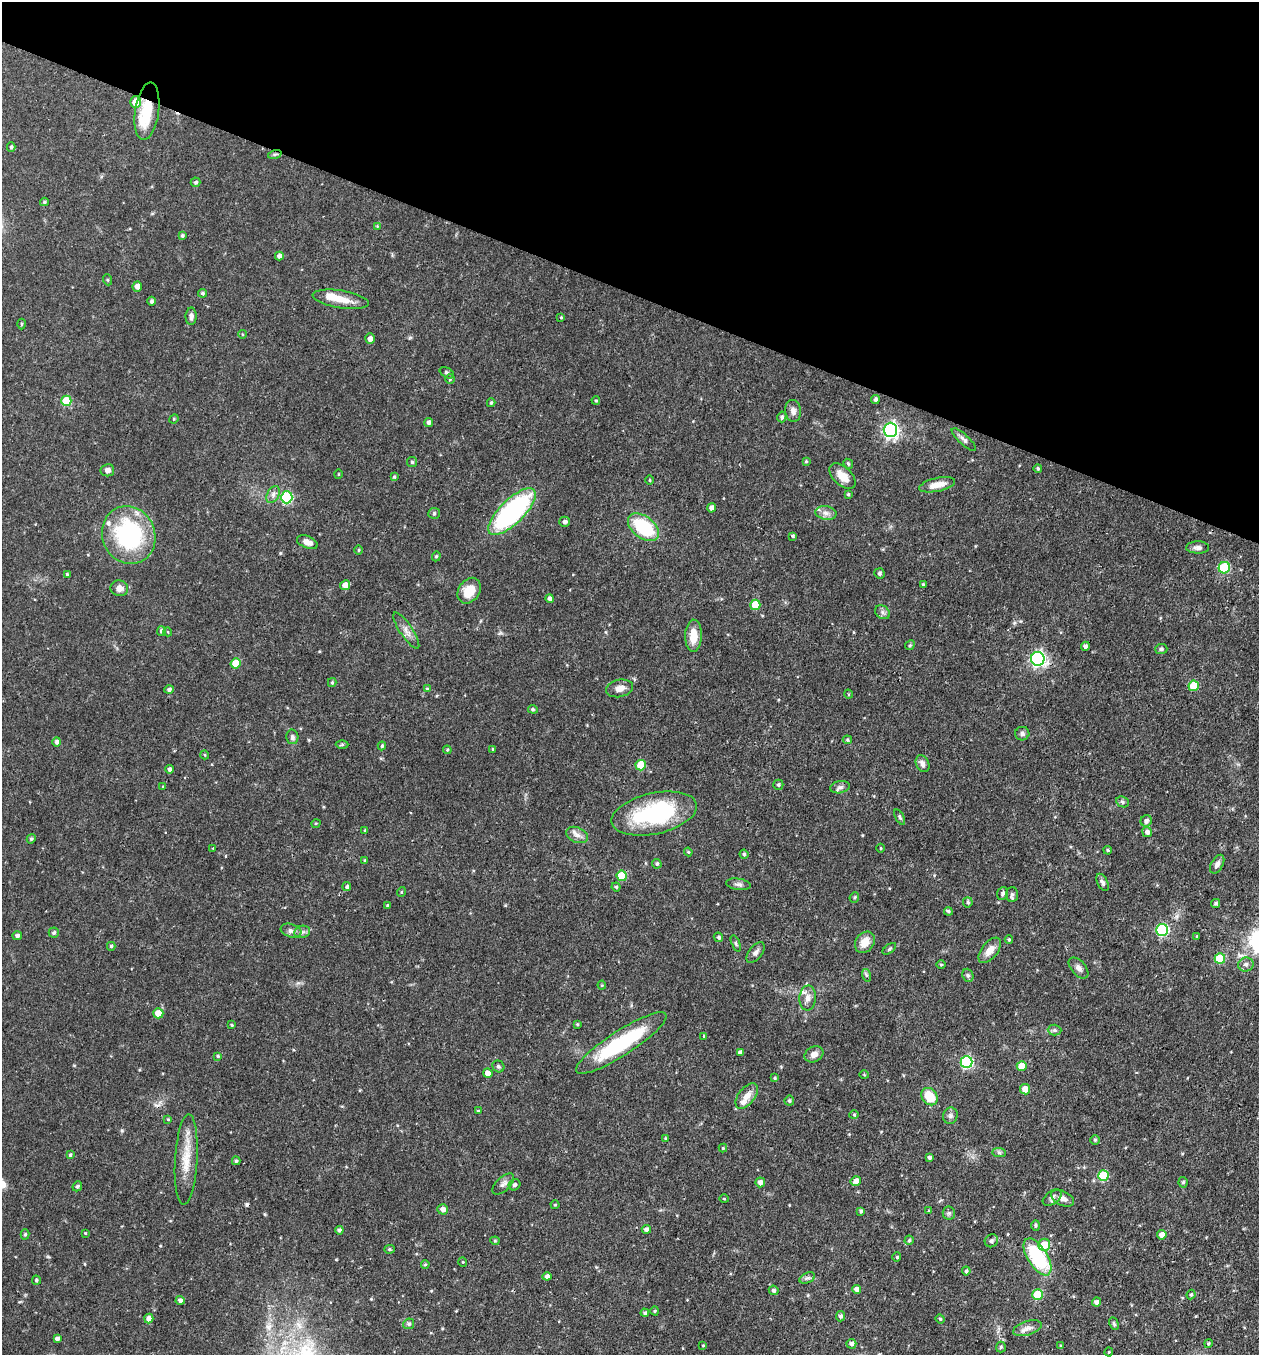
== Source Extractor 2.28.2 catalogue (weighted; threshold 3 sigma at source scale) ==
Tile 2 of 4 x 4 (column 2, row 1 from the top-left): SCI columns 1523-2779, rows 4060-5412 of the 5429 x 5415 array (HDU 1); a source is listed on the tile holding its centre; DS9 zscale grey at full resolution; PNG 1261 x 1357 px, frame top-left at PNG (2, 2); each listed source drawn as its Kron ellipse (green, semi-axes under 4 px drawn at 4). Shown black and unused: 22% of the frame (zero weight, under 3 of 4 exposures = <1% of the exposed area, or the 3 px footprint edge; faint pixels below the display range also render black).
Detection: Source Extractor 2.28.2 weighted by HDU 2 'WHT'; one run over the whole footprint, this tile lists its part. Background 0.0468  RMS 0.0035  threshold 0.0157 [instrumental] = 3 sigma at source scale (4.5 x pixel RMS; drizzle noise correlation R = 1.50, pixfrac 1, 0.05/0.05 arcsec/px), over >= 5 px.
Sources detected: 240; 1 cosmic-ray / hot-pixel residue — neither listed nor drawn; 4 inside a brighter listed object's ellipse — not listed separately; the other 235 listed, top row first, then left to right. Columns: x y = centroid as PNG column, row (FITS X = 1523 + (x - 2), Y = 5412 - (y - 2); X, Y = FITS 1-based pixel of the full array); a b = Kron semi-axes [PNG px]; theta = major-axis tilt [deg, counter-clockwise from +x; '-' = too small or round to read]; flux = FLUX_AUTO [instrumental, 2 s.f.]
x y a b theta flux
135 102 6 5 - 5.8
147 111 29 12 82 11
11 147 5 4 - 0.58
275 154 7 4 18 0.63
196 182 5 4 - 0.69
44 202 4 3 - 0.53
377 226 4 4 - 0.3
182 236 4 4 - 0.64
279 256 4 4 - 1.3
108 280 6 3 -71 0.38
137 286 5 4 - 2
202 293 4 4 - 0.55
341 299 28 8 -9 5.3
151 301 4 4 - 0.83
191 316 8 5 88 1.3
561 317 4 3 - 0.32
21 324 5 3 - 0.33
242 334 4 3 - 0.31
370 339 5 4 - 1.7
447 373 8 4 -30 0.7
450 379 4 4 - 0.47
875 399 4 4 - 0.87
596 400 4 3 - 0.42
66 401 5 5 - 12
491 403 4 3 - 0.5
793 411 11 8 -82 1.8
782 417 5 4 - 0.83
174 419 5 4 - 0.36
429 422 4 4 - 0.96
890 430 7 7 - 93
964 439 16 5 -42 1.3
806 461 4 3 - 0.42
412 462 5 5 - 0.56
848 464 5 4 - 0.47
1038 468 4 4 - 0.49
107 470 7 6 - 1.5
338 474 5 3 - 0.28
842 476 16 9 -44 4.3
394 477 4 3 - 0.41
650 480 4 3 - 0.33
937 485 18 6 12 3.8
273 494 9 6 64 1.3
848 494 4 4 - 0.46
287 497 6 5 - 33
712 508 5 4 - 1.6
512 512 31 12 44 61
434 513 5 5 - 0.51
826 513 11 6 -11 1.7
564 522 5 5 - 0.89
643 527 18 11 -38 21
129 535 29 26 -67 43
793 536 4 3 - 1.9
307 542 11 6 -21 2.2
1198 547 11 6 -1 1.5
359 550 5 3 - 0.35
436 556 5 4 - 0.46
1224 568 6 5 - 21
880 573 5 5 - 0.6
67 574 4 3 - 0.49
923 584 3 3 - 0.41
345 585 5 5 - 2.8
119 588 9 8 - 2
469 591 14 10 55 6.4
550 599 4 4 - 1
755 605 5 5 - 9.1
882 612 8 6 -37 1
161 631 5 4 - 0.74
406 631 21 6 -56 2.4
168 632 4 3 - 0.25
693 636 16 8 89 5.6
910 645 5 4 - 0.46
1085 646 4 4 - 0.98
1161 649 6 5 - 0.66
1038 659 7 7 - 79
235 663 5 5 - 7.1
332 683 4 4 - 0.48
1194 686 5 5 - 11
620 688 14 8 13 2.4
427 689 4 3 - 0.49
169 690 4 4 - 0.76
848 694 5 3 - 0.3
533 709 5 4 - 0.43
1022 734 7 6 - 0.91
292 737 7 6 - 0.88
847 740 5 4 - 0.49
57 742 5 4 - 0.92
342 744 6 4 1 0.47
382 746 4 4 - 0.46
493 749 3 3 - 0.4
447 750 4 4 - 0.38
205 755 4 3 - 0.3
922 764 9 6 -63 1.5
641 765 5 5 - 7.7
170 769 4 4 - 0.93
778 785 5 5 - 0.55
163 787 4 3 - 0.39
840 787 10 6 10 1.1
1122 802 6 5 - 0.67
654 814 43 20 12 36
900 817 8 4 -61 0.65
1146 821 6 5 - 1.1
316 823 5 3 - 0.32
365 830 4 3 - 0.41
1147 832 5 5 - 1.3
577 835 11 7 -25 2
31 839 5 4 - 0.52
213 848 3 2 - 0.25
881 848 4 3 - 0.33
1108 850 4 3 - 0.49
688 852 4 4 - 0.41
744 854 4 4 - 0.63
365 860 4 3 - 0.39
657 864 5 4 - 0.65
1217 864 10 6 61 1.4
622 876 5 5 - 11
1103 882 9 5 -62 0.99
739 884 12 5 -8 1.1
347 887 4 4 - 0.74
616 887 4 4 - 0.58
401 892 5 3 - 0.3
1002 893 7 5 70 0.84
1012 894 7 6 - 0.81
854 897 5 4 - 0.54
968 902 5 4 - 0.64
1216 903 5 4 - 0.62
387 905 3 3 - 0.3
948 911 4 4 - 0.59
1162 930 6 6 - 40
291 931 10 6 -18 1.3
302 932 8 6 12 1
54 933 5 5 - 0.7
17 936 4 4 - 1
1197 936 4 3 - 0.34
718 937 5 4 - 0.59
1009 940 4 3 - 0.51
865 942 11 9 54 4
736 944 8 4 -69 0.64
111 946 4 4 - 0.54
889 949 8 4 36 0.52
990 950 15 8 52 3.6
755 953 12 6 50 1.3
1220 958 5 5 - 12
1246 964 8 7 - 1.2
941 965 5 3 - 0.35
1079 968 12 7 -49 1.6
866 975 6 4 -72 0.57
968 975 7 5 -68 0.69
602 985 4 4 - 0.38
808 998 12 8 85 2.2
158 1013 5 5 - 4.2
577 1024 4 3 - 0.35
232 1025 4 3 - 0.33
1054 1030 7 5 -2 0.86
704 1036 4 3 - 0.29
621 1043 53 12 33 29
740 1052 4 4 - 1
814 1054 10 7 29 2
218 1056 4 3 - 0.52
967 1062 6 6 - 41
498 1066 6 5 - 0.67
1022 1066 5 5 - 5.6
488 1073 4 4 - 2.7
864 1075 4 3 - 0.35
775 1078 4 4 - 0.42
1025 1089 5 5 - 3.3
747 1096 15 8 51 3.3
930 1097 9 7 -56 8.4
789 1101 5 5 - 0.72
478 1111 4 3 - 0.37
854 1115 4 4 - 0.43
950 1116 8 7 - 1.1
168 1119 4 4 - 0.34
666 1138 4 3 - 0.34
1095 1140 4 4 - 0.49
723 1148 4 4 - 0.36
999 1153 7 4 -1 0.63
70 1155 4 3 - 0.39
929 1157 3 3 - 0.79
186 1159 45 11 87 8.2
236 1161 4 3 - 0.59
1103 1176 5 5 - 16
856 1181 5 5 - 1.9
760 1182 5 5 - 1.8
1183 1182 5 4 - 0.64
503 1184 13 7 44 1.7
515 1185 6 5 - 0.84
77 1186 5 4 - 0.66
1052 1197 11 6 36 1.2
1063 1198 12 7 -27 2
724 1199 5 3 - 0.31
555 1205 4 4 - 0.39
443 1209 5 5 - 1.7
861 1211 4 3 - 0.57
929 1211 3 2 - 0.31
949 1213 6 6 - 0.75
1036 1225 5 4 - 0.47
646 1229 4 4 - 1.3
339 1230 4 4 - 0.83
85 1233 3 3 - 0.29
25 1234 5 4 - 0.53
1162 1235 4 4 - 2.3
909 1240 4 4 - 0.62
495 1241 4 4 - 0.41
991 1241 7 6 - 0.77
1044 1245 6 6 - 6.7
389 1249 5 4 - 0.53
897 1257 4 4 - 0.4
1038 1257 21 10 -58 27
463 1262 5 3 - 0.29
425 1264 4 3 - 0.45
966 1271 4 3 - 0.67
547 1276 4 4 - 1.2
807 1278 8 5 23 0.92
36 1280 4 4 - 0.54
857 1289 4 4 - 1.9
774 1290 5 4 - 0.83
1191 1294 5 3 - 0.48
1037 1295 5 5 - 14
180 1300 4 4 - 1.3
1097 1302 4 4 - 1.4
655 1311 4 4 - 0.36
645 1313 4 4 - 0.66
841 1316 5 4 - 0.88
149 1318 5 4 - 2.3
940 1319 4 4 - 0.41
409 1324 5 5 - 0.83
1114 1324 7 4 -64 0.61
1027 1328 14 7 17 2.1
57 1339 4 4 - 1.1
851 1344 5 5 - 1.2
1208 1344 4 4 - 0.59
703 1345 4 3 - 0.33
1061 1346 3 3 - 0.43
1001 1347 5 5 - 0.51
1109 1352 4 4 - 0.32
Overlapping masked pixels (flux is a lower limit): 2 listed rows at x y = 147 111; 512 512